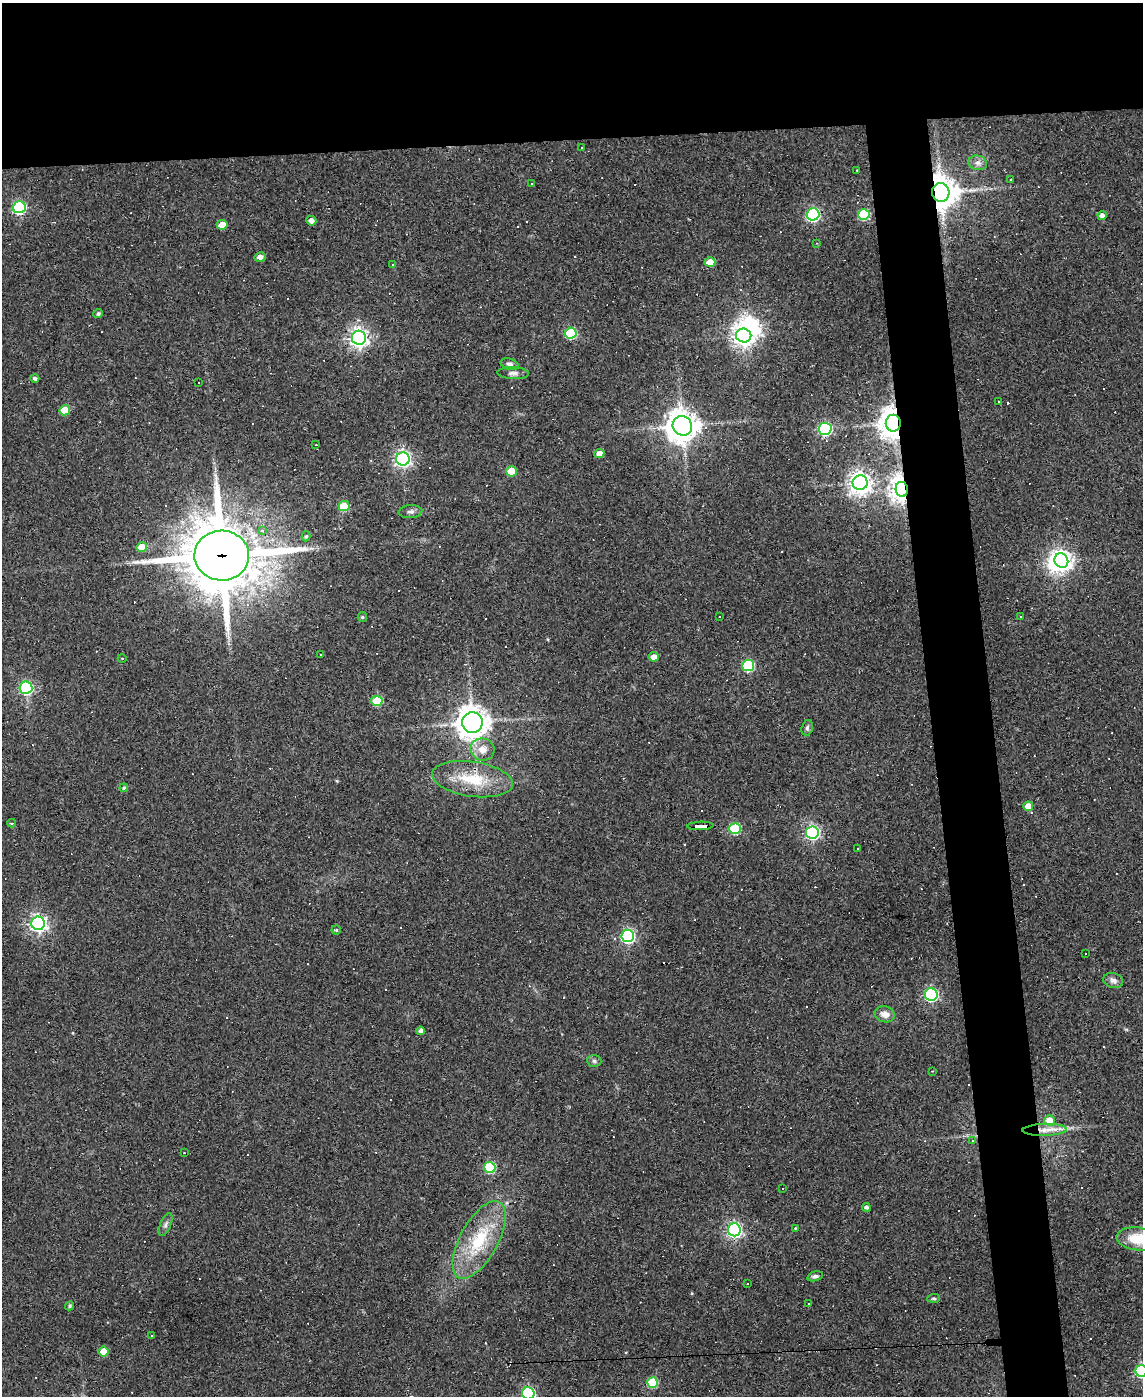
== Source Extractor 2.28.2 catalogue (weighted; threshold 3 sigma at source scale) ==
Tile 2 of 4 x 3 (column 2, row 1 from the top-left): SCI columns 1142-2282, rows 3020-4413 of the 4564 x 4539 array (HDU 1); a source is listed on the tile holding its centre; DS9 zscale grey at full resolution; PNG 1145 x 1398 px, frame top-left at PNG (2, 3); each listed source drawn as its Kron ellipse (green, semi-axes under 4 px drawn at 4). Shown black and unused: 15% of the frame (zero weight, under 3 of 4 exposures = <1% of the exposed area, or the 3 px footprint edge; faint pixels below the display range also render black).
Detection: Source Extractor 2.28.2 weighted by HDU 2 'WHT'; one run over the whole footprint, this tile lists its part. Background 0.0831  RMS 0.0059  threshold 0.0265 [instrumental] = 3 sigma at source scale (4.5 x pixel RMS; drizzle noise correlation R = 1.50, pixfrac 1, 0.05/0.05 arcsec/px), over >= 5 px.
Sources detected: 155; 3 inside a brighter object's white glare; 58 cosmic-ray / hot-pixel residue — neither listed nor drawn; the other 94 listed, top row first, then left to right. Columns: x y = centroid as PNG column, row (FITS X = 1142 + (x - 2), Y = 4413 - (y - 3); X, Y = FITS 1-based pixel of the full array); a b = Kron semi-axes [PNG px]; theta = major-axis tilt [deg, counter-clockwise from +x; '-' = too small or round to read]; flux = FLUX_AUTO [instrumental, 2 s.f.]
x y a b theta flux
582 147 3 3 - 5.5
978 163 9 7 -11 2.6
857 170 2 2 - 0.47
1010 180 3 2 - 0.53
532 183 3 3 - 0.98
941 192 9 8 - 1000
19 207 6 6 - 75
813 214 6 6 - 110
864 214 6 5 - 39
1102 216 4 4 - 2.9
311 221 5 4 - 3.1
222 225 5 5 - 8.5
817 243 3 3 - 0.58
260 257 6 4 14 2.7
710 262 5 5 - 11
393 265 3 2 - 0.85
98 314 5 4 - 1.2
571 333 6 5 - 41
744 335 8 7 - 360
359 338 7 7 - 290
510 364 9 5 -16 1.7
513 373 16 6 -3 2.6
35 378 4 4 - 1.3
198 383 2 2 - 0.43
998 401 2 2 - 0.43
65 410 5 5 - 16
893 423 8 7 - 760
682 426 10 9 - 810
825 429 6 6 - 87
316 445 2 2 - 0.34
599 454 5 4 - 4
403 459 7 6 - 210
511 471 5 5 - 15
860 483 7 7 - 410
902 489 7 6 - 500
344 506 5 5 - 24
410 512 12 6 4 2.1
263 531 3 3 - 3.3
306 536 5 4 - 0.92
142 547 5 5 - 9.8
222 556 27 25 -4 3900
1061 561 7 6 - 310
362 617 5 4 - 0.76
720 617 2 2 - 0.49
1021 617 2 2 - 0.45
320 655 3 2 - 0.55
654 657 5 4 - 4.6
122 658 4 3 - 0.43
748 665 6 6 - 55
26 688 6 6 - 86
377 701 5 5 - 25
472 723 10 10 - 820
807 728 8 5 73 1.3
483 749 12 11 - 6.5
472 779 41 17 -8 25
124 788 4 4 - 1
1028 806 5 5 - 7.9
12 823 4 3 - 0.78
700 826 13 3 2 100
735 828 6 5 - 43
812 832 6 6 - 130
858 848 3 2 - 0.44
38 923 7 6 - 210
336 930 4 4 - 0.82
628 936 6 6 - 110
1085 954 3 2 - 0.48
1113 981 10 7 -15 2.5
931 995 6 6 - 98
885 1014 10 8 -15 4.8
421 1031 4 4 - 2.3
594 1061 7 6 - 1.3
932 1071 3 3 - 0.39
1050 1121 5 5 - 13
1045 1130 22 6 2 6.7
973 1141 4 3 - 0.78
184 1153 3 2 - 0.69
490 1167 6 5 - 44
782 1188 3 2 - 0.52
866 1207 4 4 - 1.7
166 1224 12 5 67 1.8
795 1228 4 3 - 0.59
734 1230 6 6 - 160
1138 1239 21 11 -7 16
479 1240 43 19 61 34
815 1276 8 5 16 1.6
747 1283 2 2 - 0.53
934 1298 6 4 4 0.93
809 1304 3 2 - 0.86
70 1306 5 4 - 0.75
152 1336 3 2 - 0.87
103 1352 5 5 - 10
1141 1371 6 6 - 75
652 1383 5 5 - 33
528 1393 6 6 - 90
Overlapping masked pixels (flux is a lower limit): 5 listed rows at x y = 941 192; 893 423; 902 489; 222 556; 700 826
Isophote crosses this tile's border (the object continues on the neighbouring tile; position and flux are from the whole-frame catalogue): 3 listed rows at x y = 1138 1239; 1141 1371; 528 1393